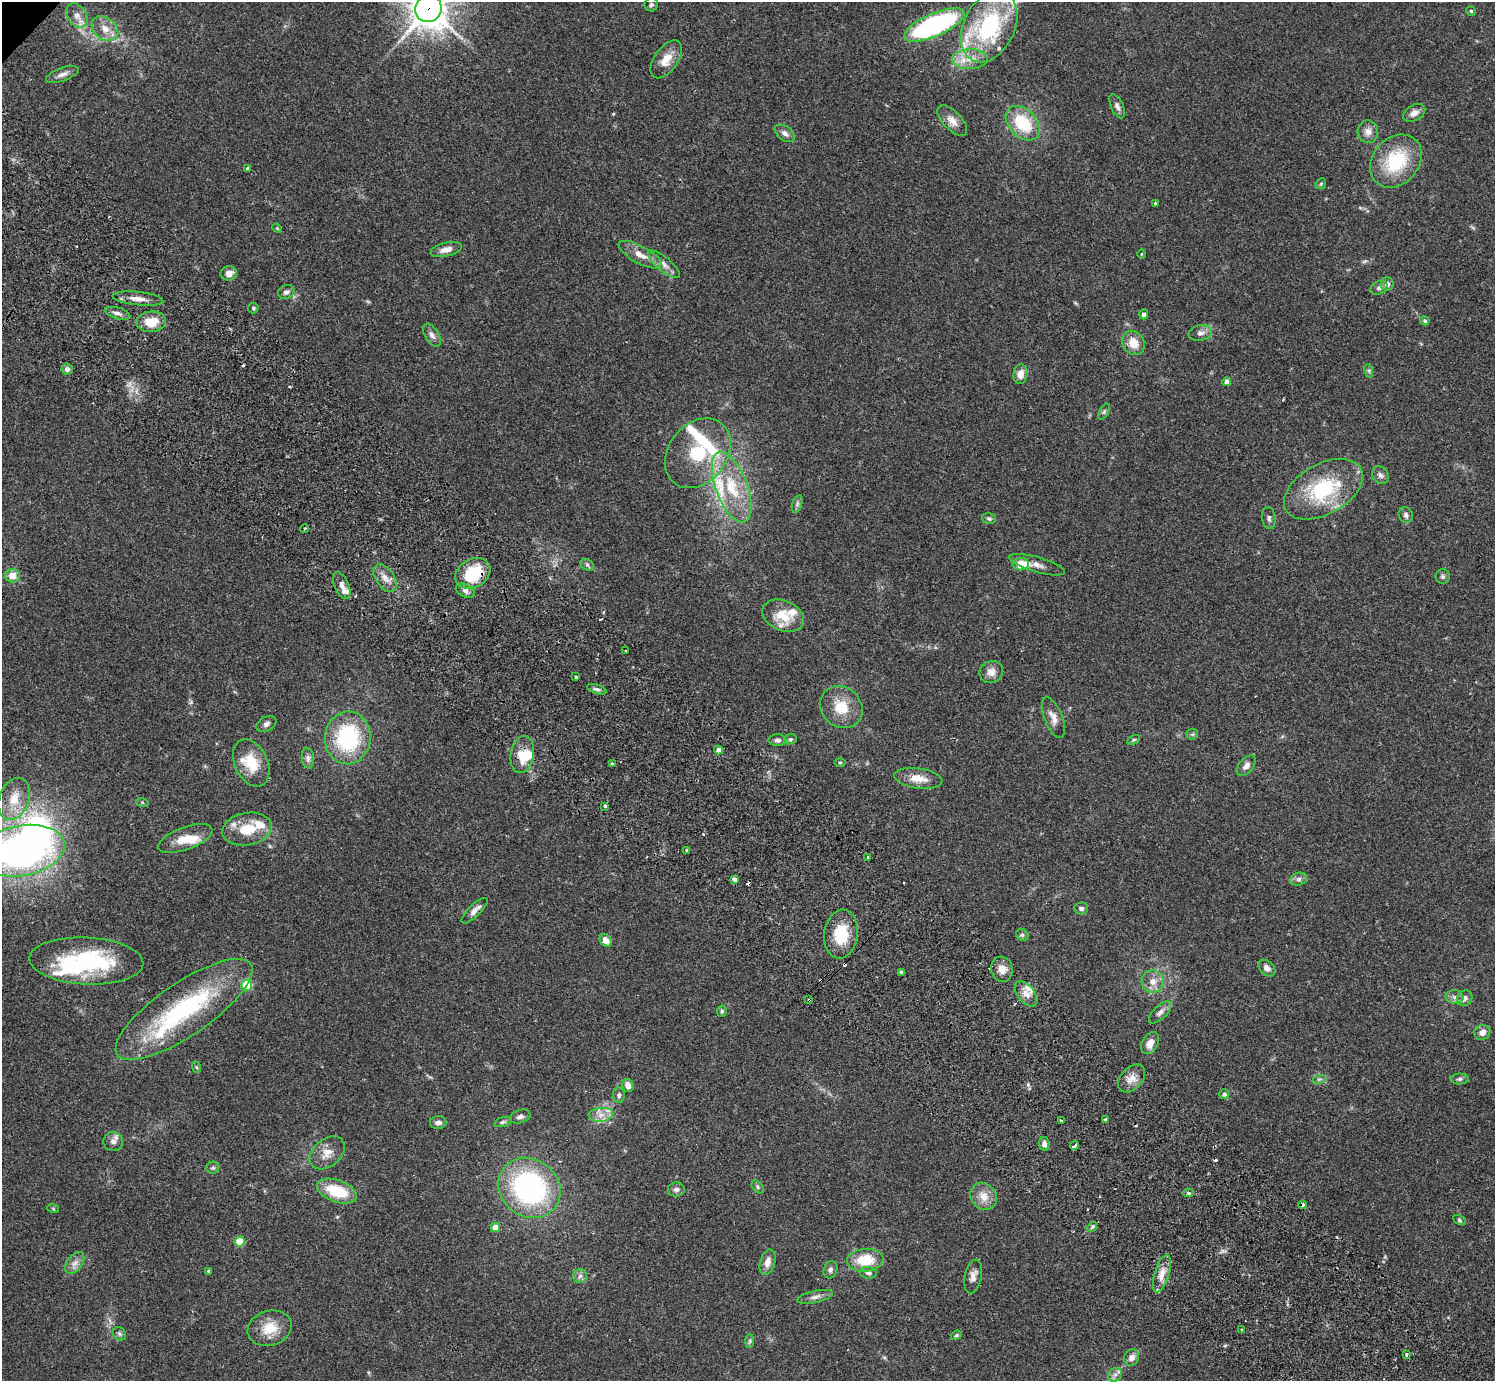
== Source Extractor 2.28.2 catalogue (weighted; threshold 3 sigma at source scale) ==
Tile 6 of 4 x 4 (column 2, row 2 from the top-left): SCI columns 1539-3031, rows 3105-4483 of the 6059 x 6069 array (HDU 1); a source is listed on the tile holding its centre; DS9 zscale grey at full resolution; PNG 1497 x 1383 px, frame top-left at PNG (2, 2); each listed source drawn as its Kron ellipse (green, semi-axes under 4 px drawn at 4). Shown black and unused: <1% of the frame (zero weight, under 2 of 3 exposures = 3% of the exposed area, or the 3 px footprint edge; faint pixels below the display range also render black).
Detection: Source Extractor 2.28.2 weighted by HDU 2 'WHT'; one run over the whole footprint, this tile lists its part. Background 0.108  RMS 0.0064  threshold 0.0289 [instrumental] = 3 sigma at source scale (4.5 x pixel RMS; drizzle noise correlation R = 1.50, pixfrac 1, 0.05/0.05 arcsec/px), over >= 5 px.
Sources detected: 193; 1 too faint to see at this stretch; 3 inside a brighter object's white glare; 10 cosmic-ray / hot-pixel residue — neither listed nor drawn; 19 inside a brighter listed object's ellipse — not listed separately; the other 160 listed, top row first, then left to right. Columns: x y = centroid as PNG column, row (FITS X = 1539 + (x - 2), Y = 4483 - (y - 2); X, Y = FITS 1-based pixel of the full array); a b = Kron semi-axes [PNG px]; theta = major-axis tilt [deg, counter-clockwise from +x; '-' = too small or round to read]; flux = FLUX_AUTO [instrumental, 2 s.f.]
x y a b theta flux
651 5 7 6 - 1.5
428 8 14 13 - 1300
1471 11 5 4 - 0.82
77 16 13 9 -58 4.7
934 25 32 11 24 110
989 27 37 25 64 80
105 29 15 11 -39 7.3
666 59 21 11 55 9.4
970 59 18 10 1 9
62 74 17 6 19 3.4
1117 106 13 6 -66 2.3
1414 113 12 8 29 3.9
952 121 19 9 -46 5.6
1023 123 20 14 -46 29
1368 132 11 10 - 4.4
785 133 11 7 -35 2.9
1396 161 29 23 49 37
247 168 4 3 - 1.4
1321 184 6 5 - 0.84
1155 203 3 2 - 0.7
277 228 5 4 - 0.57
446 249 16 7 14 4.9
1141 254 4 3 - 0.5
640 255 24 8 -28 8.2
664 264 20 7 -39 4.8
229 273 8 7 - 4.5
1387 284 6 6 - 2.6
1379 288 9 6 25 1.9
286 292 8 6 24 2.3
138 299 25 6 -6 6.1
253 308 5 5 - 0.99
118 313 13 5 -17 2.7
1144 314 5 4 - 2.2
1425 321 5 4 - 1.1
151 322 14 10 6 12
1200 333 12 8 10 3.3
432 335 13 6 -58 3.1
1133 343 12 10 -57 9.3
67 369 5 5 - 2.5
1369 371 7 4 -73 1.2
1020 374 10 7 83 5
1227 382 4 4 - 3.9
1104 412 9 4 63 1.3
698 453 38 29 52 41
1380 475 10 7 -54 2.4
732 487 37 16 -69 31
1323 489 43 25 29 51
797 504 9 5 73 1.5
1406 515 8 7 - 2.1
989 518 7 5 -16 1.3
1269 518 11 6 -81 2
305 528 4 2 - 0.76
1021 564 8 6 -1 12
587 565 7 5 -32 1.3
1037 565 29 7 -16 4.9
473 573 19 14 31 31
13 576 7 7 - 6.6
1443 576 7 7 - 1.4
385 578 15 9 -55 5.7
342 585 14 7 -67 3.6
465 591 10 6 -26 2.5
783 616 22 15 -23 15
625 651 3 2 - 0.6
991 672 12 11 - 4.9
576 677 4 3 - 0.77
597 689 10 4 -19 1.8
841 707 22 19 -43 17
1053 718 21 9 -68 5.6
266 724 11 7 30 2.4
1192 734 6 5 - 0.94
348 738 26 23 85 60
790 739 6 5 - 1.2
778 740 9 6 -1 2.1
1133 740 7 4 27 0.89
718 750 4 4 - 3.7
522 754 19 11 81 11
308 758 10 6 -83 2.3
840 762 6 4 0 0.77
251 763 25 16 -64 17
612 764 3 3 - 2.3
1246 766 12 7 49 3.6
918 778 24 10 -8 9.3
14 799 22 15 69 13
142 802 6 4 -19 0.68
605 806 3 3 - 2
247 829 25 16 10 17
185 838 28 11 20 11
687 850 3 3 - 0.87
22 851 43 25 10 270
868 857 3 2 - 0.91
734 879 4 3 - 9.3
1299 879 8 6 15 2.1
1081 908 7 6 - 2.2
475 911 17 6 44 3.8
841 934 24 17 83 21
1022 935 7 5 -44 1.4
606 940 7 5 -50 4.6
86 961 57 23 -3 68
1267 968 9 7 -43 3.5
1002 969 13 10 -73 5.7
901 972 4 3 - 2.8
1153 981 11 11 - 6
247 985 5 5 - 39
1026 994 14 8 -51 5.3
1455 997 9 6 -2 2.7
1465 998 8 7 - 3.4
809 1000 3 3 - 0.98
184 1009 81 26 34 90
722 1011 6 4 79 1.2
1160 1012 14 6 44 2.8
1482 1032 8 7 - 3.6
1150 1043 12 8 62 5.3
196 1067 6 3 -70 0.67
1132 1078 16 10 46 6
1319 1079 7 4 18 1
1460 1079 9 5 1 1.5
628 1085 7 5 -72 5
1224 1094 5 5 - 2.1
619 1095 8 6 -89 1.6
601 1115 12 7 5 5
520 1116 10 6 18 2.3
1105 1120 3 3 - 2.2
1061 1121 3 3 - 1.4
503 1122 9 4 18 1.4
438 1123 8 6 2 2.6
113 1142 10 9 - 3.4
1044 1144 7 5 -82 2.7
1075 1145 5 3 - 8.3
327 1153 20 13 40 8
213 1168 6 6 - 1.2
758 1187 7 5 -51 1.1
529 1188 32 28 -37 120
676 1189 8 7 - 2.2
337 1191 21 11 -19 24
1188 1193 5 4 - 1.5
984 1196 14 12 -52 7.9
1303 1205 4 3 - 3.4
53 1208 6 4 -20 0.78
1459 1220 7 4 -29 1
495 1227 4 4 - 11
1092 1227 5 4 - 1.1
240 1242 5 5 - 27
865 1260 18 11 4 18
767 1262 13 7 75 4.6
75 1263 12 7 52 3.9
830 1270 9 6 68 2.1
209 1271 3 3 - 0.97
868 1273 8 5 -5 1.7
1162 1274 19 7 73 6.7
580 1276 7 7 - 2.1
973 1277 17 8 78 4.6
815 1297 18 6 12 3.4
270 1328 22 17 18 14
1241 1330 4 3 - 0.61
119 1334 7 6 - 1.4
956 1335 6 4 22 0.91
750 1341 7 4 90 1.2
1406 1355 3 3 - 1.8
1132 1358 8 7 - 3.8
1115 1375 7 6 - 2.2
Overlapping masked pixels (flux is a lower limit): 5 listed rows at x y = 428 8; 473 573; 809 1000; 1132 1078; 1303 1205
Isophote crosses this tile's border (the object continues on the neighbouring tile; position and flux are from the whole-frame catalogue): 3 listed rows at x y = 428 8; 989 27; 22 851